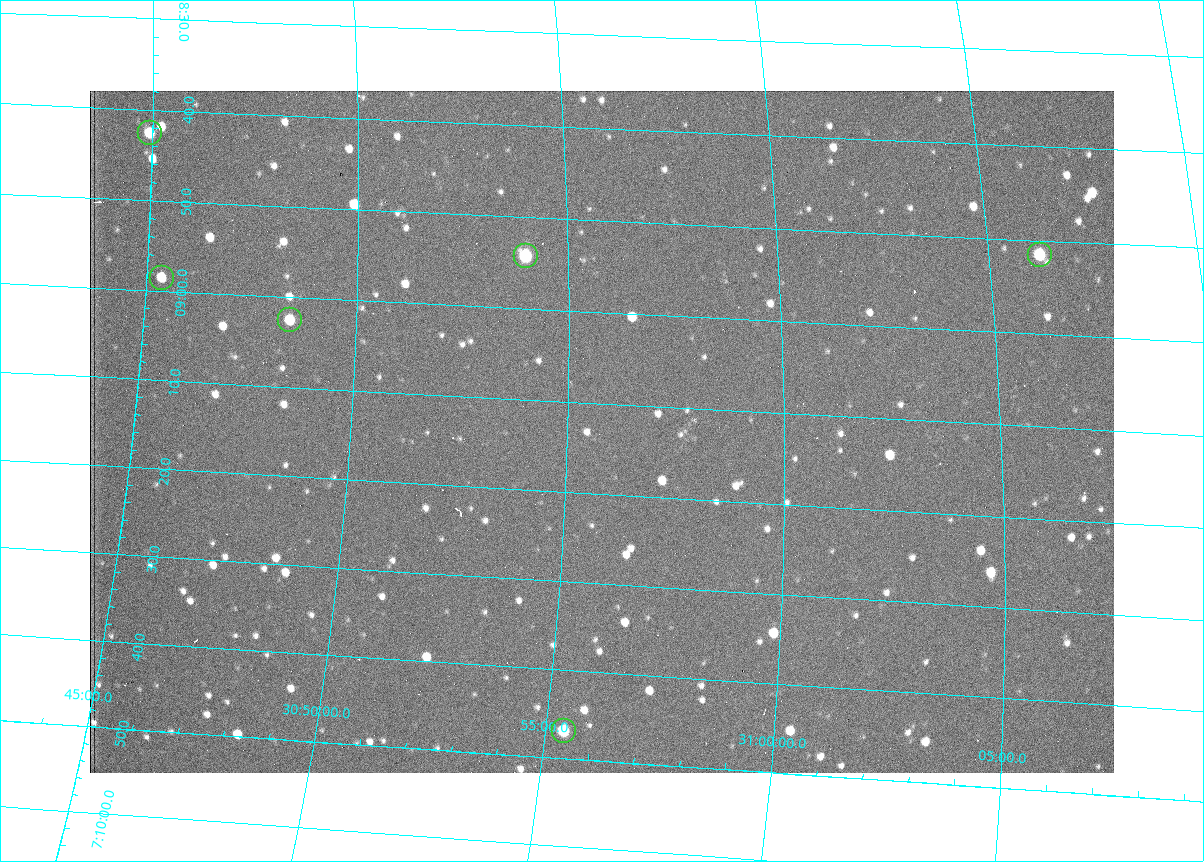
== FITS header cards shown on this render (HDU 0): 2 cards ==
NAXIS1  =                 1024 /fastest changing axis
NAXIS2  =                  682 /next to fastest changing axis

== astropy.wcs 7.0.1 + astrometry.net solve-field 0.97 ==
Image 1024 x 682 px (HDU 0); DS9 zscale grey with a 90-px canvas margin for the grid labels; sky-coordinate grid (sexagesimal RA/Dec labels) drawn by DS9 from the SOLVED WCS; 6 Tycho-2 reference stars matched to detected sources circled (green)
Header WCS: RA---TAN/DEC--TAN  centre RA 07:09:13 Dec +30:56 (107.31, +30.93 deg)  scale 1.44 arcsec/px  FOV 24.5' x 16.3'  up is -93 deg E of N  parity flipped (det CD > 0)
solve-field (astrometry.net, Tycho-2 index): VERIFIED the header's WCS against the Tycho-2 star catalogue (6 matches, 0 conflicts) and refined it, rather than solving blind
Solved WCS: RA---TAN-SIP/DEC--TAN-SIP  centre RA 07:09:13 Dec +30:56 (107.30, +30.93 deg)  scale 1.39 x 1.42 arcsec/px (non-square pixels)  FOV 23.7' x 16.2'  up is -91 deg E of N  parity flipped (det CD > 0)
The solver's refit moves the header's centre by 13 arcsec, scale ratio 0.9651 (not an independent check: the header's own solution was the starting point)
Tycho-2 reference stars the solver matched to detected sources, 6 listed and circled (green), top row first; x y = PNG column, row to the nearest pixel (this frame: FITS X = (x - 90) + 1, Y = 682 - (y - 91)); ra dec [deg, ICRS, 3 dp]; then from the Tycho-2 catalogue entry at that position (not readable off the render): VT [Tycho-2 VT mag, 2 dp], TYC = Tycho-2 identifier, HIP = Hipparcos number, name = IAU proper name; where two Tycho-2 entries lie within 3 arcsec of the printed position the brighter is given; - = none
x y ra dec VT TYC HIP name
150 133 107.177 +30.749 11.91 2438-477-1 - -
1040 255 107.215 +31.104 11.64 2438-821-1 - -
526 256 107.226 +30.900 10.76 2438-883-1 - -
162 278 107.244 +30.756 12.13 2438-718-1 - -
290 320 107.261 +30.807 12.26 2438-856-1 - -
564 731 107.445 +30.924 11.38 2438-1056-1 - -